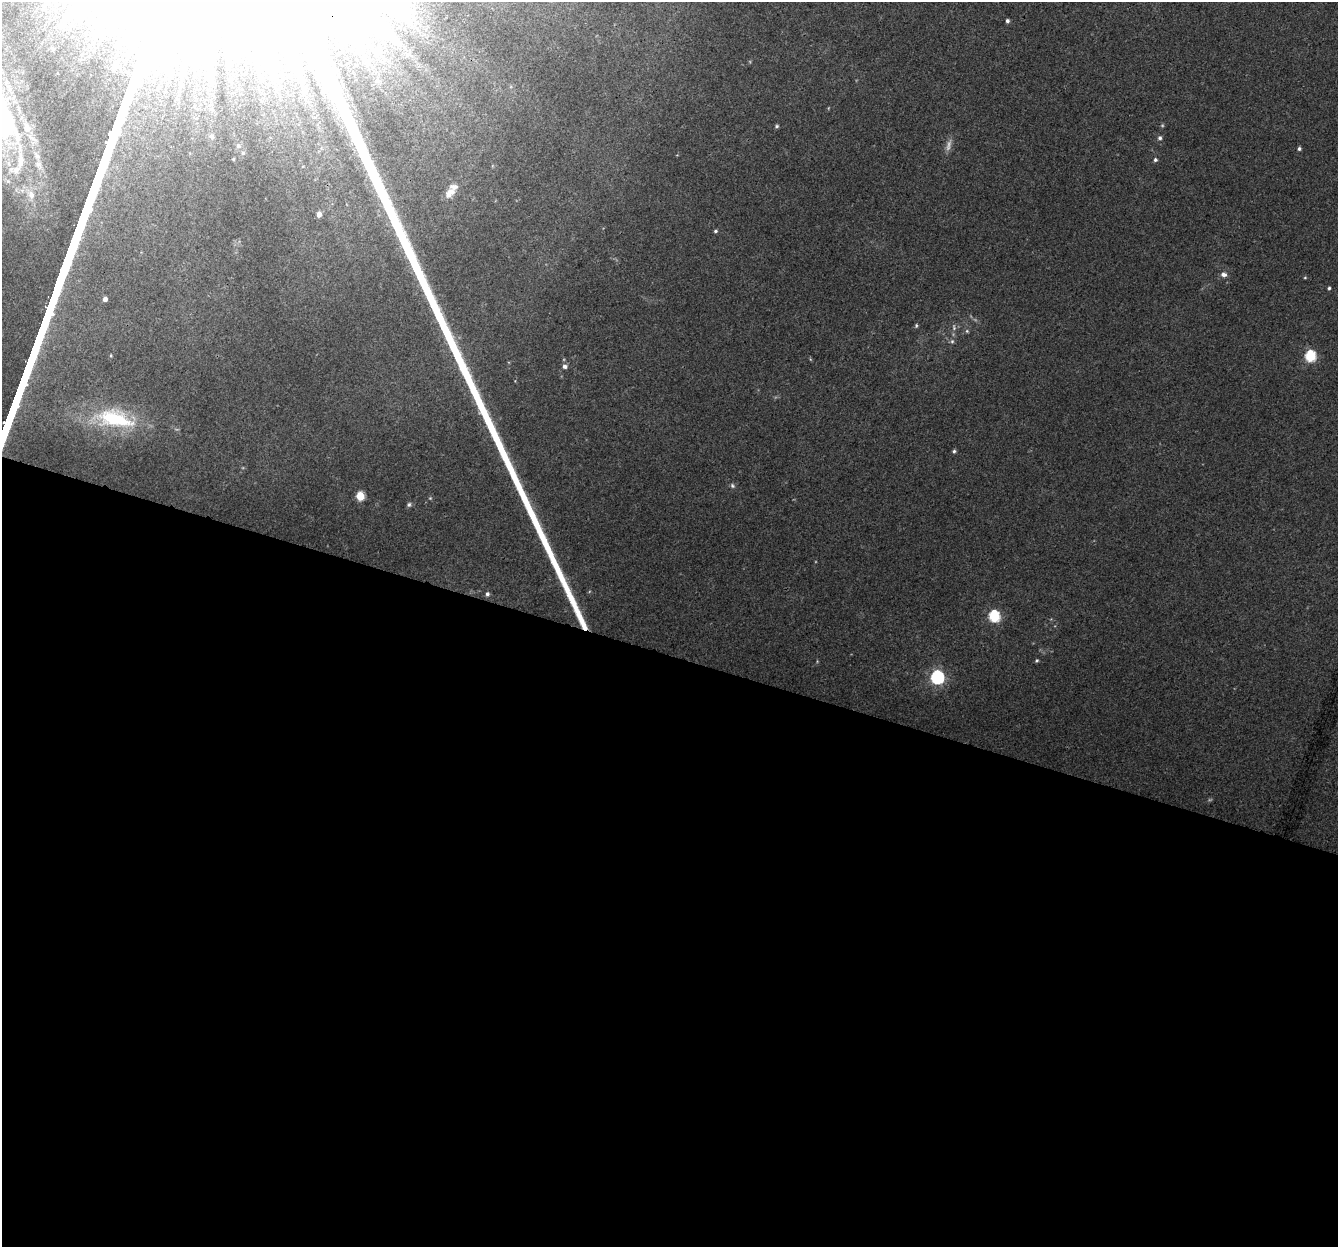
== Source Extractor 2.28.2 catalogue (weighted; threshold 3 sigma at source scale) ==
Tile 14 of 4 x 4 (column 2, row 4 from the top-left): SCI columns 1357-2692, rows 272-1516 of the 5396 x 5587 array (HDU 1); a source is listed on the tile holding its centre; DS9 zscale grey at full resolution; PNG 1340 x 1249 px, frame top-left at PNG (2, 2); no overlay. Shown black and unused: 47% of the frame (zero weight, under 3 of 4 exposures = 5% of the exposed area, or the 3 px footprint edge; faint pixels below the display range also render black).
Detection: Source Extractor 2.28.2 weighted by HDU 2 'WHT'; one run over the whole footprint, this tile lists its part. Background 0.0321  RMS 0.004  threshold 0.0179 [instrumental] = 3 sigma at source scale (4.5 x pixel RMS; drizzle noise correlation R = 1.50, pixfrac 1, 0.0396/0.0396 arcsec/px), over >= 5 px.
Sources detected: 41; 1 too faint to see at this stretch — not listed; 4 inside a brighter listed object's ellipse — not listed separately; the other 36 listed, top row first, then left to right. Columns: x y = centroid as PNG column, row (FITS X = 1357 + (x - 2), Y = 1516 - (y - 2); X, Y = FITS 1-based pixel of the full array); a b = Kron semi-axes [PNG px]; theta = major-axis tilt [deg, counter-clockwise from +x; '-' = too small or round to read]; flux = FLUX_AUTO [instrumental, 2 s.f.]
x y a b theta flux
1007 21 4 4 - 1.1
397 43 14 9 -7 4.1
372 48 9 6 -83 2.2
361 49 22 8 -66 5.9
777 126 5 4 - 0.68
212 137 7 6 - 0.85
1160 138 6 5 - 0.92
238 146 6 4 -69 0.64
1299 149 4 4 - 0.77
243 153 5 4 - 0.53
1155 160 5 5 - 0.9
18 164 57 20 64 28
450 193 15 9 47 3.8
31 194 19 11 -57 6.4
319 214 5 4 - 2.4
715 231 4 4 - 0.71
1224 274 8 6 -7 1.8
1305 277 4 4 - 0.41
1329 288 4 3 - 0.66
105 299 4 4 - 1.7
916 325 6 4 89 0.57
954 327 11 5 -85 1.2
967 331 5 5 - 0.65
952 341 7 6 - 0.9
1310 356 6 5 - 38
565 366 6 5 - 1.4
114 418 62 25 -8 41
954 451 5 4 - 0.7
732 485 7 6 - 0.86
360 496 5 5 - 16
430 498 4 4 - 0.45
409 505 6 6 - 0.87
487 594 5 5 - 1
994 616 6 5 - 41
1037 660 4 4 - 0.56
937 677 6 6 - 85